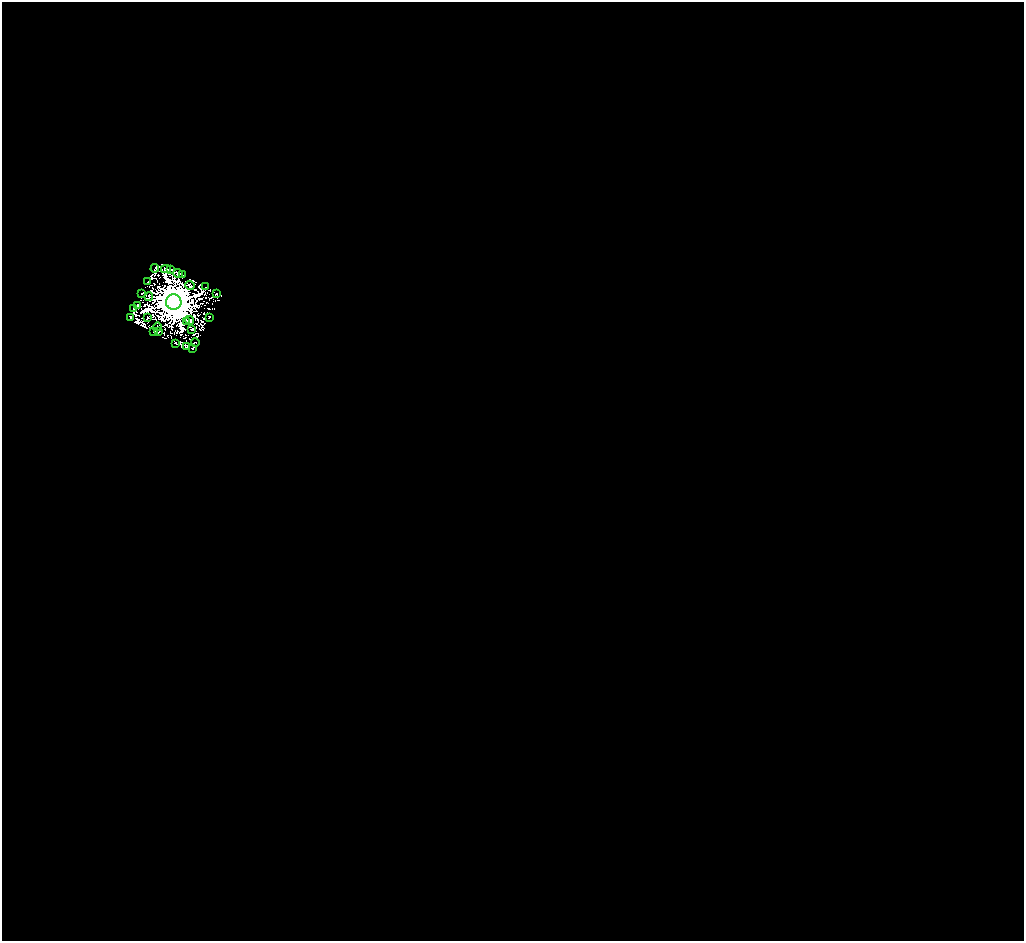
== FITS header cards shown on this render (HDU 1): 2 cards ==
NAXIS1  =                 1022
NAXIS2  =                  939

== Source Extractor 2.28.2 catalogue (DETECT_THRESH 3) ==
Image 1022 x 939 px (HDU 1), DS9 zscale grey, 1 PNG px = 1 image px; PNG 1026 x 943 px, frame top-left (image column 1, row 939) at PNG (2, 2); each listed source drawn as its Kron ellipse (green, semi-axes under 4 px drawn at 4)
Background 20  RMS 1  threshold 3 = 3 sigma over >= 5 px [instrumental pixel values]
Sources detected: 38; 11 with non-positive FLUX_AUTO (blend fragments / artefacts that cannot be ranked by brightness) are neither listed nor drawn; the other 27 listed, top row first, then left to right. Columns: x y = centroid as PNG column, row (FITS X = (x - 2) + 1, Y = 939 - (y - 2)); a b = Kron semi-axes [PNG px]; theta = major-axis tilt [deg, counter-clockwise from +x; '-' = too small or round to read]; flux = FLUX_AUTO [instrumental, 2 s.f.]
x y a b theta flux
155 268 4 3 - 1.2e+02
166 269 5 2 - 1.0e+02
170 269 4 2 - 2.5e+01
178 273 5 4 - 2.0e+02
182 275 4 2 - 1.9e+02
148 281 3 2 - 1.2e+02
190 286 5 2 - 9.2e+01
206 287 2 2 - 9.2e+01
141 293 3 2 - 8.4e+01
216 294 3 2 - 1.1e+02
149 297 4 2 - 4.7e+01
174 302 8 7 - 3.1e+06
137 306 4 2 - 5.2e+01
134 309 4 3 - 3.2e+02
130 317 4 2 - 2.9e+02
210 317 2 2 - 1.3e+02
148 318 3 2 - 1.3e+02
190 320 5 3 - 1.2e+02
187 321 3 2 - 4.0e+01
157 327 4 2 - 1.0e+02
192 329 2 2 - 1.4e+02
153 332 3 2 - 1.6e+02
159 332 3 2 - 2.2e+01
195 342 4 2 - 1.9e+01
175 343 2 2 - 7.4e+01
187 346 4 3 - 8.0e+01
193 349 3 2 - 1.4e+02
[11 non-positive-flux detections neither listed nor drawn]